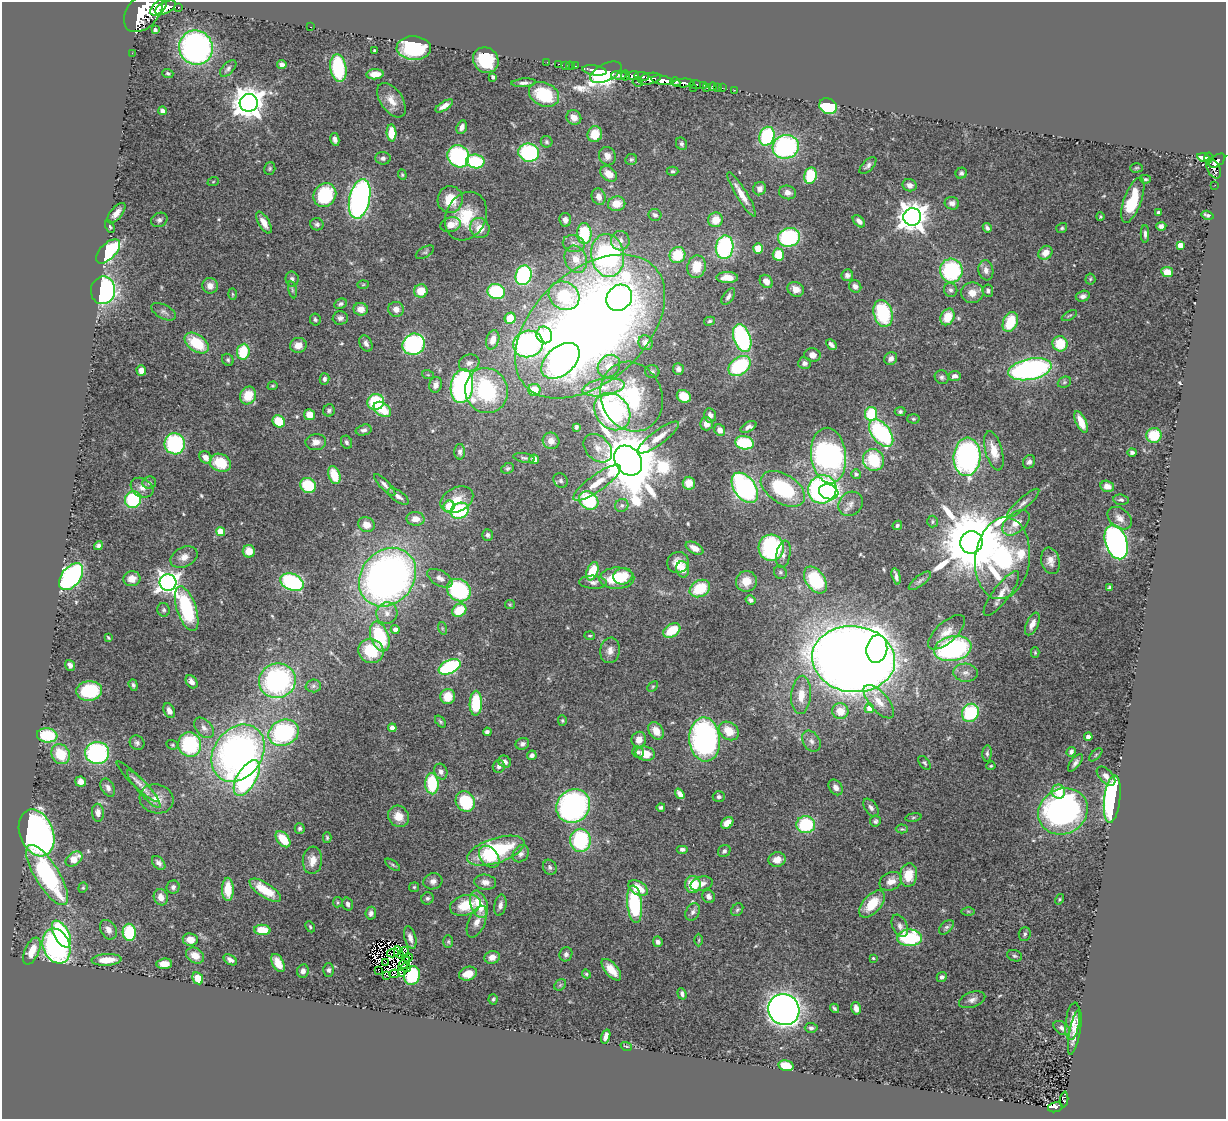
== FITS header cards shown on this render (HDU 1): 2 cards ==
NAXIS1  =                 1224
NAXIS2  =                 1117

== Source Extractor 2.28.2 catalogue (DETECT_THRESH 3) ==
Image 1224 x 1117 px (HDU 1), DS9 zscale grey, 1 PNG px = 1 image px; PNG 1228 x 1121 px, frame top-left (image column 1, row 1117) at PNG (2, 2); each listed source drawn as its Kron ellipse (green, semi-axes under 4 px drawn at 4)
Background 0.61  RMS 0.037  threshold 0.11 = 3 sigma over >= 5 px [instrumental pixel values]
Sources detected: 533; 7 with non-positive FLUX_AUTO (blend fragments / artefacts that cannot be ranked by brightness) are neither listed nor drawn; of the other 526, the 500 brightest by FLUX_AUTO listed and drawn (26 fainter detections omitted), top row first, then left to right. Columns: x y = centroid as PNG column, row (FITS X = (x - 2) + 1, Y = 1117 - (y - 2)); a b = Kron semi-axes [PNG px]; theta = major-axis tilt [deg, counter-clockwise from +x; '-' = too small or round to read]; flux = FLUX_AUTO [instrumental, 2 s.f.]
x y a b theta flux
159 7 10 5 45 1500
178 7 3 3 - 64
166 8 11 5 26 1600
143 12 23 15 49 7000
310 27 3 2 - 6.1
155 30 4 3 - 8.4
196 48 17 16 - 730
414 48 17 12 -2 180
375 51 3 3 - 7.9
132 53 2 2 - 5.8
486 60 13 12 - 82
547 62 2 2 - 10
282 64 5 4 - 8.4
558 64 3 2 - 33
565 65 2 2 - 10
570 66 4 2 - 17
576 66 3 2 - 19
228 68 10 5 45 7.3
338 68 14 8 -82 170
594 70 12 5 -9 1500
606 72 17 8 27 1400
168 73 5 4 - 4.9
375 74 8 5 5 25
619 75 8 4 1 320
625 76 5 3 - 170
632 76 6 4 20 510
642 76 7 3 -7 260
493 77 4 3 - 6.9
650 79 11 5 11 710
662 80 11 4 -10 1500
638 82 5 3 - 88
675 82 5 4 - 370
524 83 12 4 4 10
684 83 11 4 3 990
695 84 6 3 -9 220
703 85 3 3 - 130
713 87 4 3 - 51
717 87 2 2 - 7.2
693 88 2 2 - 34
707 88 3 2 - 18
722 88 2 2 - 13
734 90 3 2 - 4.9
544 94 16 11 -25 120
391 100 19 11 -55 28
249 103 9 9 - 3900
444 106 10 4 31 15
828 106 9 7 -28 170
162 111 4 4 - 8.6
574 118 8 7 - 20
462 127 7 5 68 12
391 133 8 5 -87 47
595 134 8 7 - 53
767 136 10 7 69 210
335 139 6 4 -78 9.2
547 142 6 5 - 4.6
681 144 6 5 - 5.6
786 147 13 12 - 370
529 153 10 9 - 280
458 156 11 10 - 330
607 156 9 8 - 17
1203 157 6 3 -12 390
383 158 7 6 - 7.2
1208 158 5 3 - 180
631 159 6 5 - 4.4
475 161 9 7 -8 150
1217 161 9 5 35 430
868 165 10 5 45 8.1
1137 168 6 4 1 3.5
1213 168 11 6 -62 380
270 169 6 5 - 4.1
672 171 6 4 -1 4.2
961 173 6 5 - 5.6
609 174 9 6 -41 30
402 175 5 4 - 3
810 175 8 6 79 110
1145 179 5 4 - 4
213 182 6 3 20 2.7
910 185 7 6 - 12
1215 185 2 2 - 8.8
760 189 7 6 - 12
787 192 8 6 -14 14
742 194 25 5 -58 32
325 195 12 11 - 160
599 197 8 7 - 15
360 199 20 10 77 780
450 200 13 12 - 58
1133 200 24 8 70 100
952 203 7 6 - 12
617 204 9 7 10 36
1158 212 3 3 - 3.1
116 213 12 5 49 18
655 215 6 6 - 7.2
1207 215 6 3 -17 5.8
466 216 25 20 64 95
912 217 9 8 - 3200
1100 217 4 3 - 2.8
159 220 8 7 - 8.3
565 220 7 6 - 12
715 220 7 7 - 40
859 221 7 4 -46 11
264 223 12 5 -59 21
317 224 6 6 - 5.7
451 225 10 7 14 32
110 226 6 4 -61 4.1
1161 226 5 4 - 9.2
480 228 10 9 - 36
987 228 5 4 - 6.5
1062 228 6 5 - 3.9
584 234 10 7 -88 130
1145 234 9 4 -89 7.8
789 237 11 9 18 220
620 241 10 9 - 16
574 244 11 8 -12 14
1180 245 4 4 - 31
725 247 12 8 81 310
758 249 5 5 - 41
108 251 15 8 45 230
425 252 10 5 30 5.3
1045 253 7 6 - 26
608 255 21 16 -82 510
677 255 8 7 - 82
778 255 6 5 - 58
576 259 14 11 -69 33
697 267 11 9 79 48
986 270 10 7 -80 13
951 271 12 11 - 230
1167 272 6 5 - 28
524 275 10 8 71 320
847 275 6 5 - 9.3
727 278 11 5 0 31
292 279 7 6 - 7.9
1090 279 5 5 - 3.6
766 281 7 5 -47 21
363 285 6 4 2 2.7
210 286 8 7 - 16
855 286 6 6 - 12
796 289 8 7 - 19
103 290 14 12 79 440
292 290 8 3 -77 4.1
951 290 7 6 - 7.1
421 291 7 6 - 43
988 291 6 5 - 7.3
496 292 9 7 -17 180
972 293 11 10 - 26
232 294 6 4 -88 2.9
564 296 16 13 -33 130
728 296 9 5 56 8.9
1083 296 7 5 15 9.7
619 298 14 12 46 200
340 304 6 5 - 5.3
361 309 7 6 - 22
396 309 7 7 - 17
164 312 14 7 -28 9.8
883 313 14 9 -75 170
1069 316 8 3 29 3.7
948 317 8 6 64 50
340 318 7 6 - 8.6
510 318 5 5 - 45
315 319 6 5 - 4.6
710 321 5 4 - 4
1010 322 10 7 67 83
590 326 88 55 42 3200
544 335 8 7 - 74
742 338 14 8 -70 340
493 340 10 6 74 23
197 343 13 8 -36 90
366 343 8 6 -61 9.9
646 343 8 7 - 18
414 344 11 10 - 340
528 344 15 13 15 430
1060 344 8 7 - 73
298 345 8 7 - 25
831 345 6 3 -45 8.8
243 352 8 6 83 85
813 355 8 7 - 16
891 359 7 6 - 12
228 360 6 5 - 4.6
560 361 22 14 41 470
469 363 10 8 18 13
804 363 6 6 - 8.2
609 366 12 10 46 26
739 366 12 8 37 190
678 369 6 5 - 9.1
1030 369 22 10 12 620
141 370 5 5 - 16
652 371 7 6 - 5
428 375 6 4 -18 2.7
955 376 6 5 - 9.3
942 377 7 6 - 6.2
325 379 5 5 - 6.8
1064 382 7 5 22 5.1
436 385 8 6 74 14
273 386 5 4 - 2.9
462 386 17 11 81 690
603 387 21 8 9 36
534 390 6 6 - 45
486 391 22 21 - 250
248 396 9 7 61 54
684 396 7 6 - 52
631 397 35 30 -67 190
376 402 8 8 - 130
382 409 9 6 -36 68
329 410 6 6 - 5.7
612 412 20 16 -50 420
900 412 5 4 - 5.1
871 414 7 6 - 100
309 415 5 5 - 30
710 415 7 6 - 11
913 419 6 4 -2 3.9
279 421 6 6 - 68
1081 422 12 5 -66 33
706 424 6 6 - 17
576 427 4 3 - 4.6
749 427 8 5 29 8.2
364 430 8 5 14 8
720 430 6 5 - 16
881 433 16 9 -53 300
1154 435 8 7 - 76
658 437 25 7 36 33
551 441 8 8 - 18
316 442 10 8 7 19
346 442 7 5 -65 6.2
744 443 9 6 -8 120
175 444 10 10 - 240
598 448 16 11 -46 30
994 451 20 8 -75 40
460 452 8 5 90 7.2
1132 452 4 4 - 6.1
829 456 28 17 -83 750
206 457 6 5 - 20
967 457 19 13 86 580
524 458 11 4 -10 5.4
534 459 5 5 - 19
874 460 11 10 - 110
628 461 16 12 -52 24000
1029 462 7 6 - 7.7
220 463 11 8 -24 73
508 468 6 5 - 5
856 474 5 4 - 6.9
334 475 9 6 -70 60
561 481 8 6 -48 6.8
149 483 7 6 - 6.5
597 483 29 8 35 43
689 483 6 6 - 29
308 485 8 7 - 92
385 485 14 4 -46 13
1107 486 7 5 -15 18
142 488 12 9 -30 17
745 488 17 10 -55 500
783 489 24 14 -32 210
822 489 14 14 - 460
829 492 10 7 -18 130
398 496 12 5 -35 13
133 500 8 8 - 170
457 500 17 12 27 39
1121 500 7 5 -7 5.7
589 501 10 8 -37 190
1023 503 21 5 41 13
851 504 13 11 46 18
622 505 7 6 - 6.8
449 506 5 5 - 83
460 511 9 7 27 180
1120 518 13 9 -39 18
415 519 9 7 -4 25
932 522 6 5 - 4.1
1016 523 16 9 40 32
366 525 8 7 - 24
897 525 5 4 - 4.2
220 532 4 4 - 52
487 535 6 5 - 7
971 542 11 11 - 29000
1116 542 18 11 -72 920
98 546 5 4 - 7.2
695 548 9 5 -29 19
771 548 13 12 - 330
249 551 6 6 - 30
783 554 14 7 80 13
184 557 14 9 25 21
1002 558 41 27 83 480
1050 561 13 9 -76 18
678 562 11 10 - 26
683 569 8 6 -77 42
592 571 9 5 69 69
780 572 7 6 - 5.4
623 576 9 8 - 46
896 576 8 3 -76 7.9
71 577 15 9 51 510
387 577 31 26 49 1500
440 578 14 7 -29 16
617 578 17 10 1 100
132 579 8 7 - 23
815 580 15 9 -55 160
746 581 10 10 - 36
920 581 13 5 38 6.9
292 582 12 8 -23 270
593 582 14 6 -4 11
168 583 8 8 - 1500
700 588 11 8 29 88
1109 588 4 3 - 4.4
459 590 12 10 -35 240
1001 593 27 8 53 26
750 600 5 4 - 6.8
510 605 5 4 - 2.7
187 609 23 9 -71 220
164 610 7 6 - 5.2
459 610 7 6 - 78
387 613 11 10 - 19
1032 624 12 6 65 16
442 628 6 4 -72 3.6
395 629 4 4 - 14
672 631 9 6 33 68
946 632 23 10 42 33
590 636 5 3 - 3.2
380 637 15 9 -70 140
108 638 4 2 - 3
877 649 14 10 80 270
953 649 19 12 11 390
610 650 13 9 80 17
371 651 13 12 - 90
1035 653 5 4 - 3
854 659 41 33 -6 6200
70 665 6 4 -50 11
450 667 12 6 24 250
966 673 12 9 -5 17
277 681 18 17 - 430
192 682 7 5 -53 14
133 685 6 4 -71 4.9
313 686 7 6 - 5.9
653 687 6 4 44 3.5
89 691 13 10 4 130
801 695 19 10 85 43
448 696 7 7 - 50
879 702 20 9 -49 30
476 703 12 6 89 130
869 708 5 4 - 23
169 711 8 5 -64 15
840 711 8 8 - 37
970 713 9 8 - 170
562 720 5 4 - 3.2
440 721 7 4 -53 4
204 728 12 7 -48 13
392 728 4 4 - 19
656 731 9 7 -56 32
729 731 11 8 -38 46
487 732 4 4 - 7.3
284 733 15 13 24 310
47 735 10 7 -7 110
1088 737 4 4 - 9.2
705 739 22 15 -85 610
639 740 8 7 - 21
811 741 11 8 -57 14
137 743 7 7 - 6.8
190 744 12 11 - 210
522 744 7 6 - 7.1
172 745 6 4 -21 3.6
638 752 6 5 - 5.9
1071 752 5 4 - 6.4
97 753 12 11 - 340
238 753 31 24 55 1100
987 753 8 4 86 5.2
61 754 10 9 - 70
645 754 10 7 -13 38
532 755 5 4 - 10
1096 755 8 3 45 2.8
505 762 7 5 -39 9.4
924 763 8 4 -51 4.1
1075 763 10 4 52 8
499 766 6 6 - 8
991 766 5 3 - 2.9
441 772 8 6 -66 10
1106 776 12 6 -47 12
247 778 20 9 60 450
81 782 5 5 - 18
138 782 28 5 -44 18
432 784 10 6 -88 130
836 787 8 6 -53 14
108 788 10 6 -61 9.8
144 789 25 6 -49 23
1058 792 7 6 - 48
680 794 6 4 -54 14
719 797 6 5 - 6
157 799 17 14 -16 35
1112 799 24 8 83 580
465 801 10 9 - 150
573 806 18 16 45 520
661 807 4 3 - 5.2
871 808 10 6 -53 9.4
1063 811 25 22 27 800
98 813 9 6 -87 15
399 816 11 10 - 35
913 817 8 4 9 3.6
875 821 5 5 - 5.1
727 823 7 5 37 25
806 825 9 8 - 150
300 828 5 5 - 5.5
902 829 6 4 -1 3.7
37 833 24 16 -69 1200
327 838 5 4 - 3.7
283 839 9 6 -50 56
580 840 11 10 - 220
682 849 6 4 0 8
496 851 30 12 18 230
724 851 7 5 40 6.6
521 854 9 7 51 11
489 857 12 8 -51 51
74 859 9 6 37 43
312 860 14 9 84 27
777 860 8 7 - 28
159 863 8 5 -46 10
393 865 8 4 -36 4.7
550 867 8 6 -59 6.4
47 875 34 12 -58 360
909 875 12 8 82 54
433 881 9 8 - 12
891 881 12 8 24 23
485 882 11 7 -6 15
693 884 8 8 - 67
701 884 11 7 15 15
173 887 6 6 - 7.3
414 887 5 5 - 3.3
83 888 5 4 - 3.3
638 888 11 6 -31 53
228 889 11 6 -90 57
265 890 18 7 -33 68
709 896 7 6 - 12
161 897 8 7 - 20
427 898 6 6 - 5.9
1059 899 5 4 - 3
338 902 5 4 - 3.2
348 904 6 5 - 7
479 904 14 8 -70 60
634 904 18 7 -84 240
872 904 16 9 48 67
465 905 15 10 15 64
500 905 11 6 79 12
737 910 7 5 55 4.6
968 911 6 4 0 3.6
693 912 9 6 61 9.5
371 913 6 5 - 7.9
477 922 17 8 67 20
900 926 12 7 -66 11
310 927 6 4 -63 3.3
946 927 9 5 43 6.4
108 930 10 7 -58 15
262 930 8 5 -4 51
129 932 8 6 -86 130
61 934 14 7 -62 290
1025 934 7 6 - 6.2
410 938 11 5 -75 14
909 938 12 8 0 190
190 940 7 6 - 22
699 940 6 4 89 3.2
448 942 6 5 - 3.8
658 942 5 4 - 6.7
56 946 18 13 -69 530
32 951 14 7 65 38
404 951 5 3 - 6.4
399 952 6 2 -64 5.6
393 953 6 2 14 4.4
566 954 7 6 - 7.5
195 956 9 7 -30 26
1015 956 7 5 -19 5.1
492 957 8 6 17 19
408 958 5 2 - 3.5
873 958 3 3 - 3.1
106 960 15 6 4 42
230 960 7 4 -32 9.4
386 962 2 2 - 5.3
278 963 10 5 -62 29
404 963 7 3 48 7.3
164 964 8 5 4 26
406 968 5 3 - 6.4
329 970 6 5 - 6.1
611 970 13 6 -50 35
303 971 7 6 - 11
379 971 3 2 - 6.8
394 974 5 2 - 3.4
402 974 3 3 - 6.9
468 974 9 6 18 30
586 974 4 4 - 3
386 975 3 2 - 10
412 976 10 7 67 120
942 977 5 4 - 7.5
198 978 6 5 - 41
560 985 6 5 - 4
682 994 6 4 -72 6.8
493 999 5 4 - 3.5
972 1000 14 7 20 14
834 1008 5 3 - 4.2
856 1008 6 4 -77 15
784 1010 16 15 - 1600
1073 1021 19 7 82 23
811 1028 6 5 - 7.2
1062 1028 9 6 -33 8.3
1075 1032 23 5 79 24
606 1036 7 4 71 12
626 1046 6 3 -18 2.8
786 1066 7 5 -12 78
1064 1099 8 4 85 47
1055 1107 7 5 12 1400
At the frame edge (FLAGS 8, measured only in part): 1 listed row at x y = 143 12
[26 fainter detections neither listed nor drawn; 7 non-positive-flux detections neither listed nor drawn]